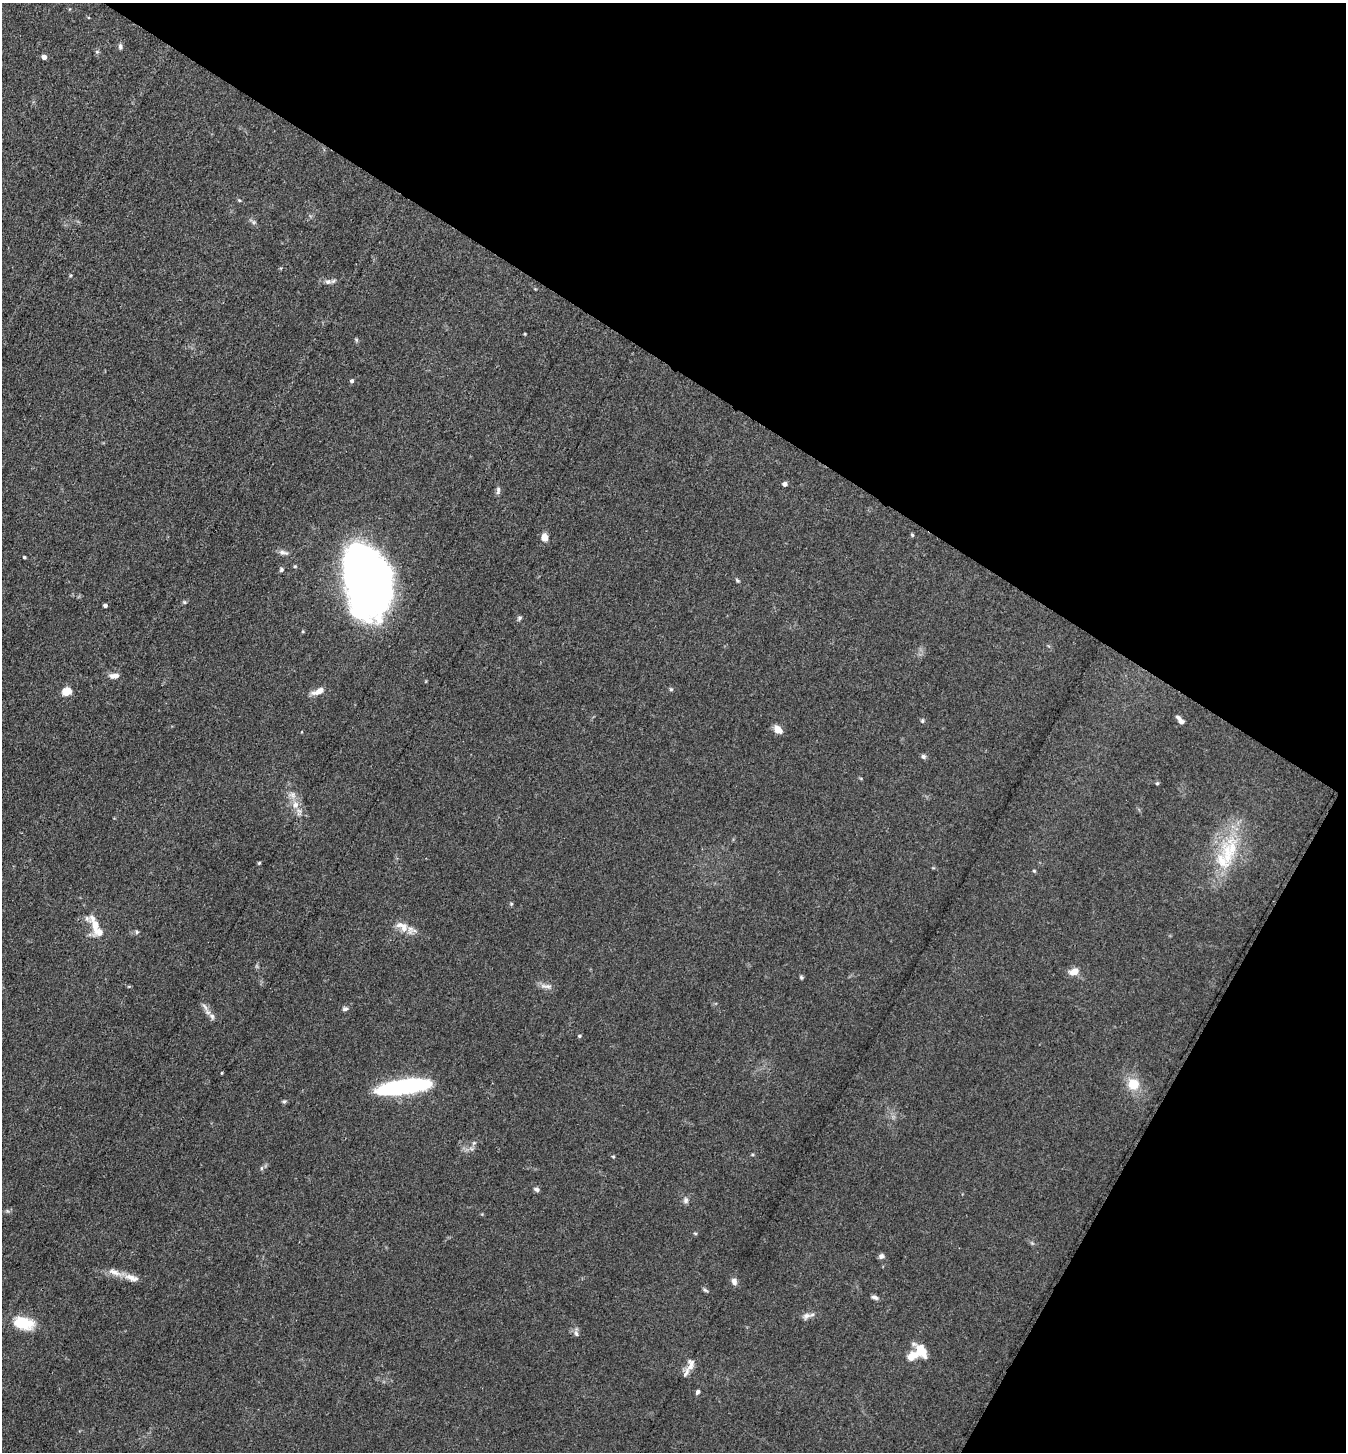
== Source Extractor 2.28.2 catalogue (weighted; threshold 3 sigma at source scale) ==
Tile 8 of 4 x 4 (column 4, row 2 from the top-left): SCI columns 4320-5663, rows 2903-4352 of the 5811 x 5804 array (HDU 1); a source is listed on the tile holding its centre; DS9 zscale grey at full resolution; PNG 1348 x 1454 px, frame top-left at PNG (2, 3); no overlay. Shown black and unused: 32% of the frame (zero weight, under 3 of 4 exposures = <1% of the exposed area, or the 3 px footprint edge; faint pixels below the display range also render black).
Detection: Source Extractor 2.28.2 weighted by HDU 2 'WHT'; one run over the whole footprint, this tile lists its part. Background 0.0742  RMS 0.0062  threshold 0.0277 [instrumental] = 3 sigma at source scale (4.5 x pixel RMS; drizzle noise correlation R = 1.50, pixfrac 1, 0.05/0.05 arcsec/px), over >= 5 px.
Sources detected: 71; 1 inside a brighter object's white glare — not listed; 6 inside a brighter listed object's ellipse — not listed separately; the other 64 listed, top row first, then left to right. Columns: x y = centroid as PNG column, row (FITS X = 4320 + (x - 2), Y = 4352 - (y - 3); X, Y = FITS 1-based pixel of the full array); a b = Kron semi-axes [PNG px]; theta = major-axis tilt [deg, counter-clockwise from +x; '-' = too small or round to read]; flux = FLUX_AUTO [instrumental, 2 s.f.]
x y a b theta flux
120 46 8 5 -72 1.4
97 52 6 4 0 0.83
44 57 4 4 - 4
239 200 5 4 - 0.76
328 282 9 7 -10 2.2
352 381 5 4 - 1.2
785 484 4 4 - 2.8
498 490 11 5 84 1.9
912 535 4 4 - 0.85
545 537 9 7 -88 4.2
283 553 14 6 -12 2.5
24 557 4 3 - 0.82
295 566 5 4 - 0.73
281 569 5 5 - 1.2
737 581 6 4 -48 0.9
364 582 69 35 -78 370
184 602 5 5 - 0.85
105 605 4 3 - 1.8
519 618 6 5 - 1.2
114 676 14 7 6 3.6
671 689 5 5 - 0.83
67 691 11 9 17 6.1
318 691 17 7 23 5.1
1180 720 11 4 -52 3.2
922 721 5 4 - 0.88
778 729 11 7 -40 4.7
923 756 7 6 - 1.4
1157 783 5 4 - 0.73
293 795 11 7 -64 3.4
295 805 10 8 67 4.6
1227 854 42 18 -87 33
259 863 4 4 - 0.67
1034 871 4 4 - 0.65
511 904 5 5 - 0.75
95 925 23 9 -73 10
404 927 15 11 -82 6.8
137 932 5 5 - 0.98
1074 972 13 8 18 5.2
801 977 5 4 - 0.92
548 986 13 6 2 2.6
205 1007 13 4 -54 2.5
345 1009 8 6 14 1.5
579 1036 5 4 - 0.77
222 1073 4 2 - 0.56
1133 1084 12 12 - 12
404 1086 49 11 8 100
284 1101 5 5 - 0.93
752 1155 5 3 - 0.65
613 1156 5 3 - 0.57
261 1168 6 4 89 0.92
536 1189 7 5 -25 1.6
686 1200 9 7 -86 1.9
695 1233 5 3 - 0.6
881 1256 6 6 - 2
132 1278 20 8 -18 5.7
734 1281 8 6 -74 3
705 1290 8 4 -35 1
875 1297 9 5 -17 1.8
807 1316 12 8 29 2.8
23 1323 21 12 -12 20
576 1333 8 6 -60 1.9
922 1351 22 12 -53 9.1
691 1364 16 9 87 4.5
698 1392 6 4 50 1.5